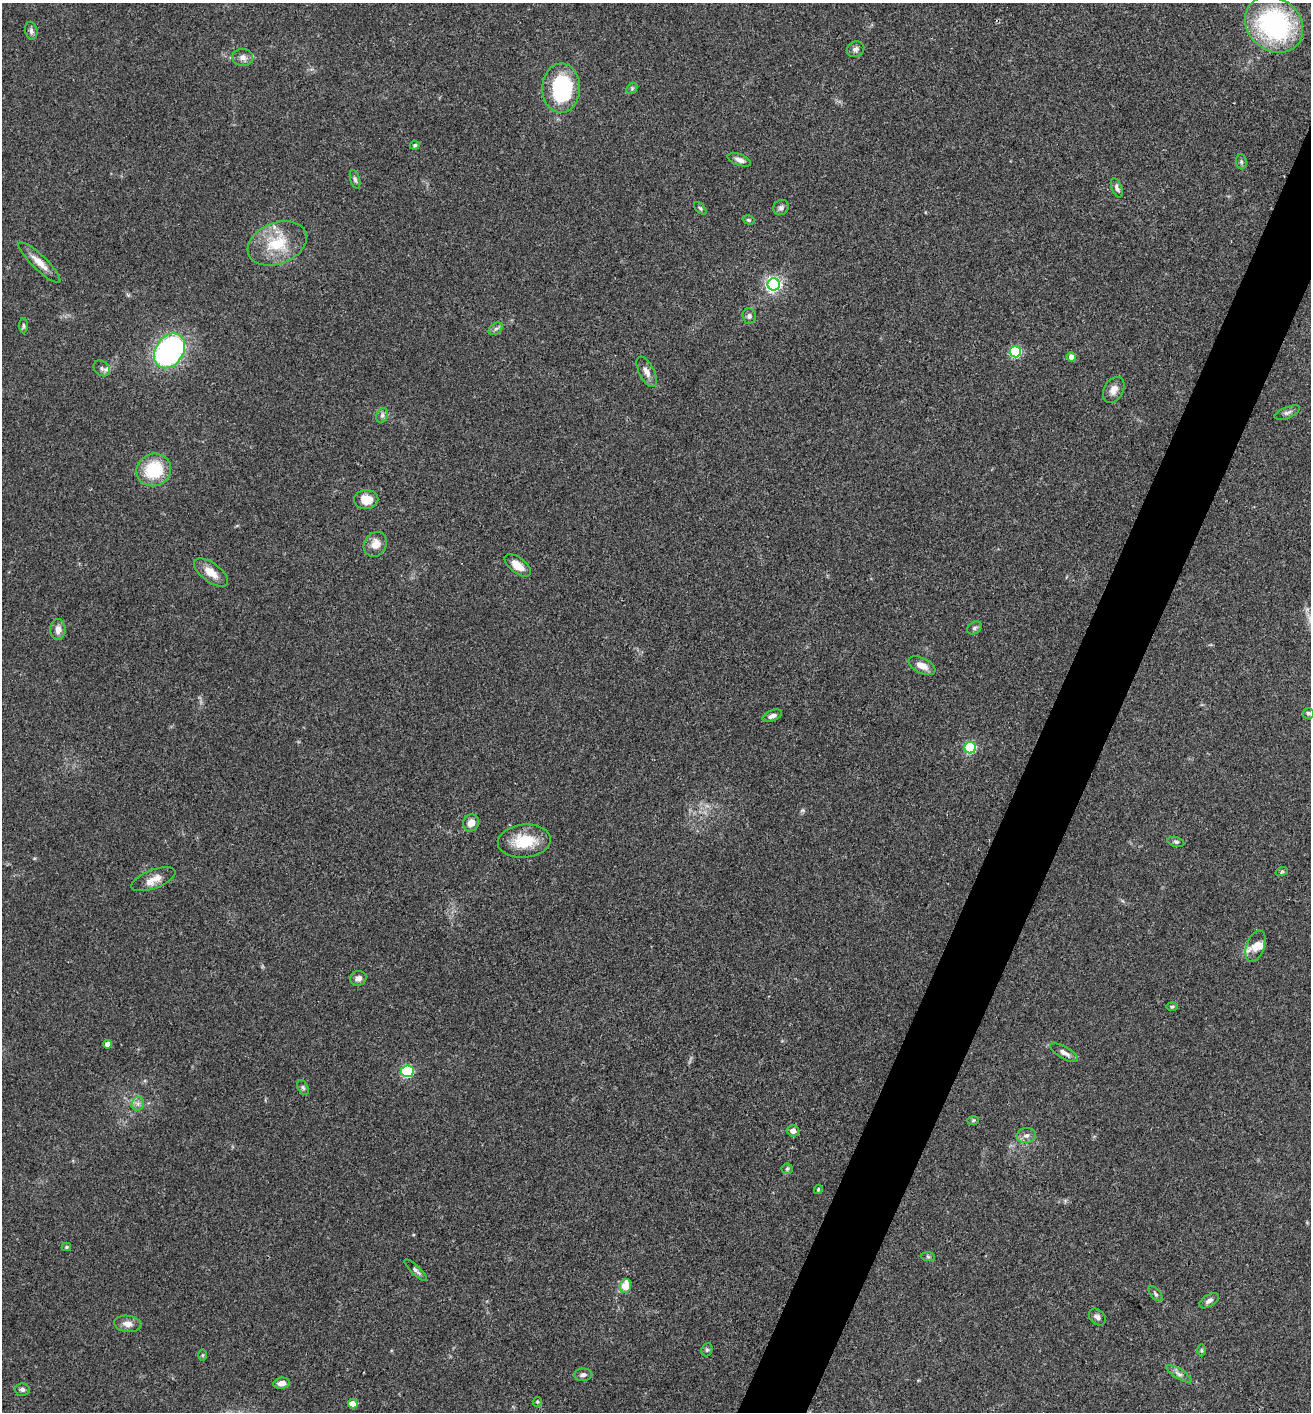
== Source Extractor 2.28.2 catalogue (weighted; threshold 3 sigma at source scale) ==
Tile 10 of 4 x 4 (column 2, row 3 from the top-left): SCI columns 1457-2765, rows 1415-2824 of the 5660 x 5650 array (HDU 1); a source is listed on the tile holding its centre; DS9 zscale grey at full resolution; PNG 1313 x 1414 px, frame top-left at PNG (2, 3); each listed source drawn as its Kron ellipse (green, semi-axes under 4 px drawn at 4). Shown black and unused: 4% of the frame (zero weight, under 3 of 4 exposures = <1% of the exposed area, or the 3 px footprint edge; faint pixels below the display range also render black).
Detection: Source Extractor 2.28.2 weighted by HDU 2 'WHT'; one run over the whole footprint, this tile lists its part. Background 0.0661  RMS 0.0053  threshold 0.0238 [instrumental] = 3 sigma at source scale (4.5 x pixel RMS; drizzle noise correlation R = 1.50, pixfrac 1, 0.05/0.05 arcsec/px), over >= 5 px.
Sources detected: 77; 1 too faint to see at this stretch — neither listed nor drawn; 2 inside a brighter listed object's ellipse — not listed separately; the other 74 listed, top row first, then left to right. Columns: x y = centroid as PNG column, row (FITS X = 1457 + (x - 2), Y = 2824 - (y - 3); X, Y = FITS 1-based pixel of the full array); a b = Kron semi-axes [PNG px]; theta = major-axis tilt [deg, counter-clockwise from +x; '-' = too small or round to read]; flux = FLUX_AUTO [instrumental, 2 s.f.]
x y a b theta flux
1274 24 31 26 -41 81
31 31 9 6 -77 1.7
855 49 9 7 27 1.9
243 57 10 8 -6 2.8
561 88 25 19 88 52
632 88 6 4 46 0.76
415 145 5 4 - 1.2
739 160 12 5 -20 2.5
1241 162 7 5 -83 0.99
355 179 9 4 -73 1.2
1117 188 10 5 -69 1.6
781 207 8 7 - 1.9
700 208 8 4 -45 0.79
749 220 6 4 -17 0.9
277 243 31 20 21 22
39 262 28 7 -44 6
774 284 6 6 - 150
749 316 7 6 - 1.9
23 326 8 4 -89 0.84
496 329 8 5 31 1.3
169 351 19 14 57 130
1015 352 5 5 - 64
1071 357 4 4 - 6.2
102 368 9 7 -41 1.9
647 372 17 7 -63 3.6
1114 390 14 9 61 4.2
1287 413 13 5 22 1.8
382 415 7 5 68 1.5
154 470 17 16 - 24
366 499 12 9 1 8.4
375 544 13 11 56 5.8
518 565 15 7 -37 6
211 573 20 9 -36 7.2
974 628 8 6 36 1.2
58 630 10 7 -90 3.4
922 666 14 7 -27 4.7
1308 713 5 5 - 1.3
772 716 10 5 23 2.2
970 748 5 5 - 53
471 823 9 8 - 4.6
524 841 26 16 6 16
1176 842 8 5 -14 1.1
1282 871 6 4 19 0.74
153 879 23 9 21 6.1
1255 946 16 9 70 4.4
358 978 8 7 - 2.5
1172 1007 6 4 1 0.72
108 1044 4 4 - 4
1064 1053 15 6 -30 2.7
407 1071 6 5 - 58
303 1087 8 5 -63 1.2
138 1104 7 6 - 1.8
973 1120 6 4 2 0.62
793 1131 6 6 - 3.9
1026 1136 9 7 10 2.3
787 1169 6 5 - 0.94
818 1189 5 4 - 0.65
66 1247 4 4 - 0.67
928 1257 7 4 -3 0.91
416 1270 15 4 -44 1.6
625 1286 7 5 77 9.4
1155 1294 9 5 -50 1.2
1209 1301 11 6 31 2.1
1097 1317 10 7 -46 2.2
128 1324 14 8 -7 3.6
707 1350 7 5 68 1
1201 1350 6 4 -89 0.7
203 1355 5 4 - 0.57
1179 1374 14 5 -31 2.2
583 1375 9 6 2 1.6
281 1383 8 5 9 3
22 1389 7 6 - 1.6
537 1402 5 4 - 0.65
353 1404 5 4 - 9.2